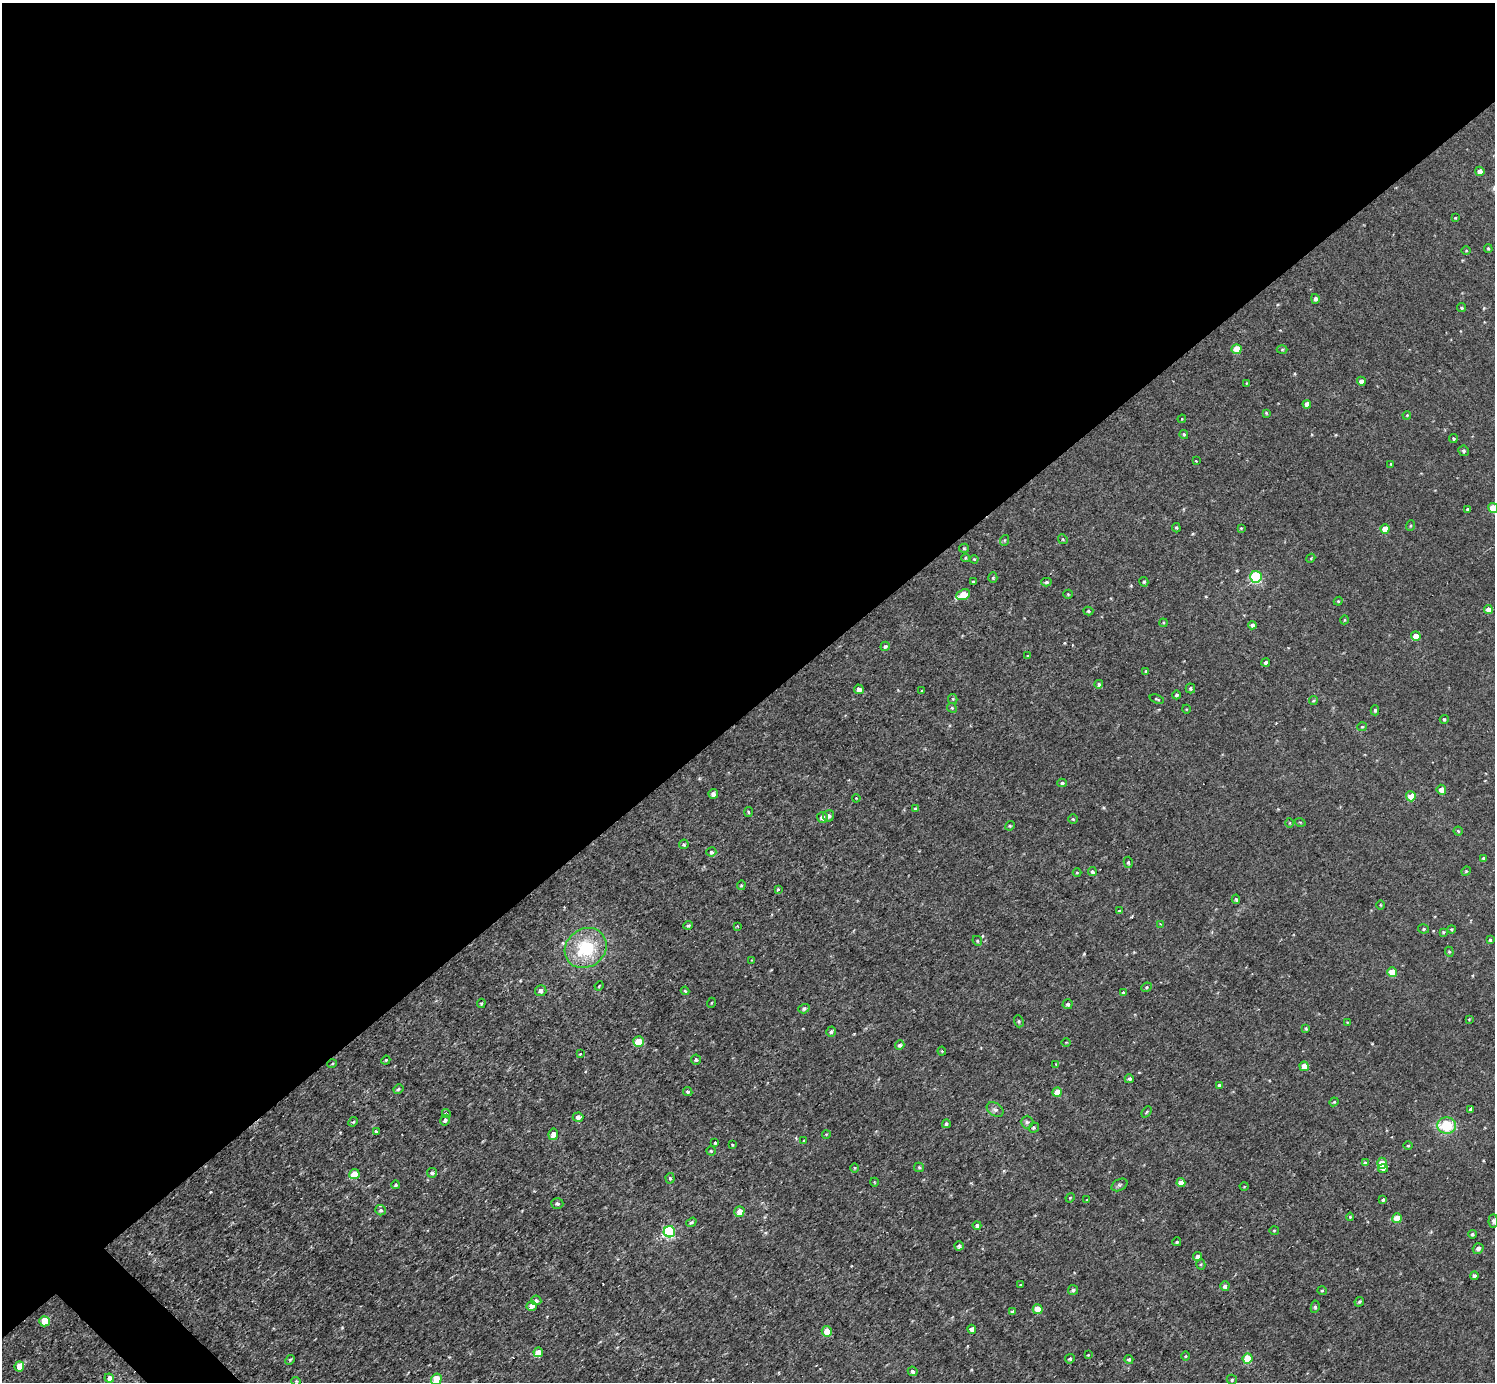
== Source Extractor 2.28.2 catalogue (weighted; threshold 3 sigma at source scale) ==
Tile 2 of 4 x 4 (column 2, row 1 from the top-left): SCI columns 1499-2991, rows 4300-5679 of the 5983 x 5981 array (HDU 1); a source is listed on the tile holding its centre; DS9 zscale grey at full resolution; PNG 1497 x 1384 px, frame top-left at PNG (2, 3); each listed source drawn as its Kron ellipse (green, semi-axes under 4 px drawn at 4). Shown black and unused: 52% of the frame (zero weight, under 3 of 4 exposures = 1% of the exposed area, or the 3 px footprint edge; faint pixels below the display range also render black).
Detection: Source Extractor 2.28.2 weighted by HDU 2 'WHT'; one run over the whole footprint, this tile lists its part. Background 0.0675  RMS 0.062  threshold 0.281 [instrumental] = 3 sigma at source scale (4.5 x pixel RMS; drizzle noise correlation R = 1.50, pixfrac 1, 0.05/0.05 arcsec/px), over >= 5 px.
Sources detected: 208; all 208 listed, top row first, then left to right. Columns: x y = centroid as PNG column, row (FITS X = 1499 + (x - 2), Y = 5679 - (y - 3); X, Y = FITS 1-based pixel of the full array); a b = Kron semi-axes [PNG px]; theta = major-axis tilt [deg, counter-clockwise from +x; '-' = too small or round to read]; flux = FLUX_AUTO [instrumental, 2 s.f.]
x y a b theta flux
1480 171 5 4 - 42
1455 218 3 3 - 5.4
1488 249 4 3 - 7.3
1466 250 5 3 - 5.3
1315 299 5 4 - 15
1462 308 4 4 - 9.4
1236 349 5 5 - 130
1282 349 5 3 - 6.6
1361 381 4 4 - 27
1247 383 4 2 - 4.9
1307 404 4 4 - 41
1266 413 4 3 - 4.9
1407 415 4 3 - 5.3
1182 419 4 4 - 6.1
1184 434 4 4 - 8.4
1453 439 4 4 - 8.1
1463 451 5 5 - 13
1196 461 4 3 - 5.2
1391 464 3 3 - 6.1
1493 508 5 5 - 150
1468 509 3 3 - 7.9
1411 526 5 3 - 6.2
1176 528 5 4 - 7.1
1241 528 4 4 - 6
1385 529 5 4 - 70
1063 539 5 4 - 6.8
1005 540 5 3 - 6.8
964 548 5 4 - 8.2
966 558 4 4 - 7.3
1311 558 4 3 - 5.3
974 559 4 3 - 5.4
1256 577 6 5 - 560
993 578 5 4 - 9.7
973 582 4 3 - 6.5
1046 582 5 4 - 10
1144 582 5 4 - 9.1
1068 594 5 4 - 6.7
963 595 7 5 24 140
1338 601 4 4 - 6.7
1488 609 4 4 - 48
1088 611 5 4 - 8.1
1344 620 4 3 - 4.6
1163 623 4 3 - 5.8
1252 625 4 4 - 23
1416 636 5 4 - 78
885 646 5 4 - 11
1028 656 3 3 - 7.2
1266 662 4 4 - 14
1146 671 4 3 - 8.6
1099 684 4 4 - 11
1190 688 5 4 - 10
859 689 5 4 - 27
922 691 3 3 - 5.4
1176 695 4 4 - 11
953 699 5 4 - 7.2
1157 699 7 3 -19 8.6
1313 700 5 4 - 7.4
952 708 5 4 - 8.1
1186 709 4 3 - 4.8
1375 710 5 3 - 12
1444 719 4 4 - 6.8
1362 727 5 4 - 7
1062 783 4 3 - 11
1441 790 5 4 - 40
713 794 5 4 - 26
1411 796 5 4 - 110
856 798 4 3 - 3.8
915 809 4 3 - 7.3
748 812 5 3 - 6
829 816 6 5 - 24
822 817 5 5 - 35
1073 819 4 4 - 10
1300 822 5 3 - 5.1
1290 823 5 3 - 5.6
1010 826 5 4 - 7.6
1458 831 4 4 - 7.9
684 844 5 4 - 9.5
711 852 5 4 - 15
1483 858 4 4 - 9.6
1128 862 5 4 - 10
1466 871 5 4 - 8
1092 872 4 4 - 15
1077 873 4 3 - 4.6
741 885 5 4 - 8
778 889 4 3 - 7.8
1236 899 4 4 - 8.6
1381 905 5 3 - 5.6
1119 911 4 3 - 7.7
1160 924 3 2 - 4.3
688 925 5 4 - 9.7
737 926 3 2 - 6.8
1424 929 5 4 - 11
1451 929 4 4 - 7.5
1443 932 4 3 - 6.3
1490 940 3 3 - 9.5
977 941 5 4 - 8.8
586 948 22 19 38 320
1449 952 5 4 - 7.9
752 960 4 3 - 4
1392 972 5 5 - 110
599 986 5 3 - 5.7
1146 987 5 4 - 9.1
541 991 5 5 - 23
685 991 4 4 - 8.9
1123 992 4 3 - 9.1
481 1003 4 3 - 6.8
711 1003 5 3 - 5.2
1068 1004 5 5 - 11
804 1009 5 4 - 14
1469 1019 3 3 - 4.4
1019 1021 6 4 -71 9.2
1347 1022 3 3 - 5.6
1306 1028 4 3 - 7.7
831 1032 5 5 - 14
638 1042 5 5 - 130
1066 1042 5 3 - 5.5
900 1045 5 4 - 19
942 1051 4 4 - 6.1
580 1054 4 3 - 6.6
386 1060 4 3 - 6
696 1060 5 4 - 11
332 1064 5 3 - 4.8
1056 1064 4 3 - 7.4
1304 1066 5 4 - 74
1129 1079 4 4 - 14
1219 1085 4 4 - 13
398 1089 5 3 - 8.9
688 1092 5 4 - 13
1057 1092 4 4 - 85
1334 1102 4 4 - 7
1470 1109 4 3 - 14
995 1110 9 6 -35 20
1147 1112 6 4 50 8.9
446 1113 5 4 - 11
578 1117 5 4 - 36
445 1120 5 4 - 14
353 1122 5 4 - 7.6
1027 1122 6 6 - 15
946 1124 4 4 - 14
1447 1126 9 8 - 200
1034 1128 5 5 - 9.9
376 1132 4 3 - 15
553 1134 5 4 - 50
826 1134 4 3 - 4.7
804 1141 4 4 - 6.7
715 1143 3 3 - 7
732 1145 4 3 - 5.3
1408 1146 5 3 - 5.7
711 1151 4 4 - 7.8
1365 1163 4 4 - 19
1382 1163 5 5 - 110
919 1167 5 4 - 8
855 1168 5 3 - 5.8
1383 1169 5 4 - 33
432 1173 5 4 - 16
354 1174 5 5 - 120
670 1178 5 4 - 11
874 1182 4 3 - 4.7
1181 1183 4 4 - 51
396 1185 4 4 - 9.8
1119 1185 8 5 27 12
1244 1186 4 4 - 5.9
1070 1198 5 3 - 5.5
1087 1200 3 3 - 6.5
1383 1200 4 3 - 13
557 1203 6 5 - 14
381 1210 5 5 - 16
739 1212 5 5 - 58
1350 1217 4 4 - 8.3
1397 1218 5 5 - 100
1493 1221 7 4 87 15
691 1222 5 4 - 12
977 1225 4 4 - 15
1274 1230 5 3 - 6.2
669 1232 6 5 - 870
1472 1234 4 4 - 10
1177 1242 4 4 - 9.5
959 1246 4 4 - 18
1478 1249 6 5 - 21
1197 1257 4 4 - 24
1201 1264 5 4 - 8.1
1474 1276 4 4 - 16
1020 1285 3 2 - 4.6
1225 1286 5 4 - 24
1073 1290 5 5 - 17
1322 1291 4 4 - 7.3
536 1300 5 4 - 16
1359 1302 5 3 - 7.4
532 1306 5 4 - 37
1315 1307 6 4 81 12
1038 1309 5 5 - 120
1012 1311 4 3 - 12
44 1321 5 5 - 150
972 1329 4 4 - 35
827 1331 5 5 - 87
538 1352 5 5 - 95
1088 1355 4 3 - 5.1
1185 1356 5 3 - 5.8
1070 1359 5 4 - 14
1129 1359 4 4 - 10
1248 1359 5 5 - 190
290 1360 5 4 - 6.8
19 1366 5 4 - 110
913 1371 5 4 - 19
109 1378 5 4 - 31
436 1379 6 5 - 190
1232 1380 5 5 - 9.8
296 1381 4 4 - 6.7
Isophote crosses this tile's border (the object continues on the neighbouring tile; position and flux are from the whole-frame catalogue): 3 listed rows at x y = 1493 508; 1493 1221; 436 1379